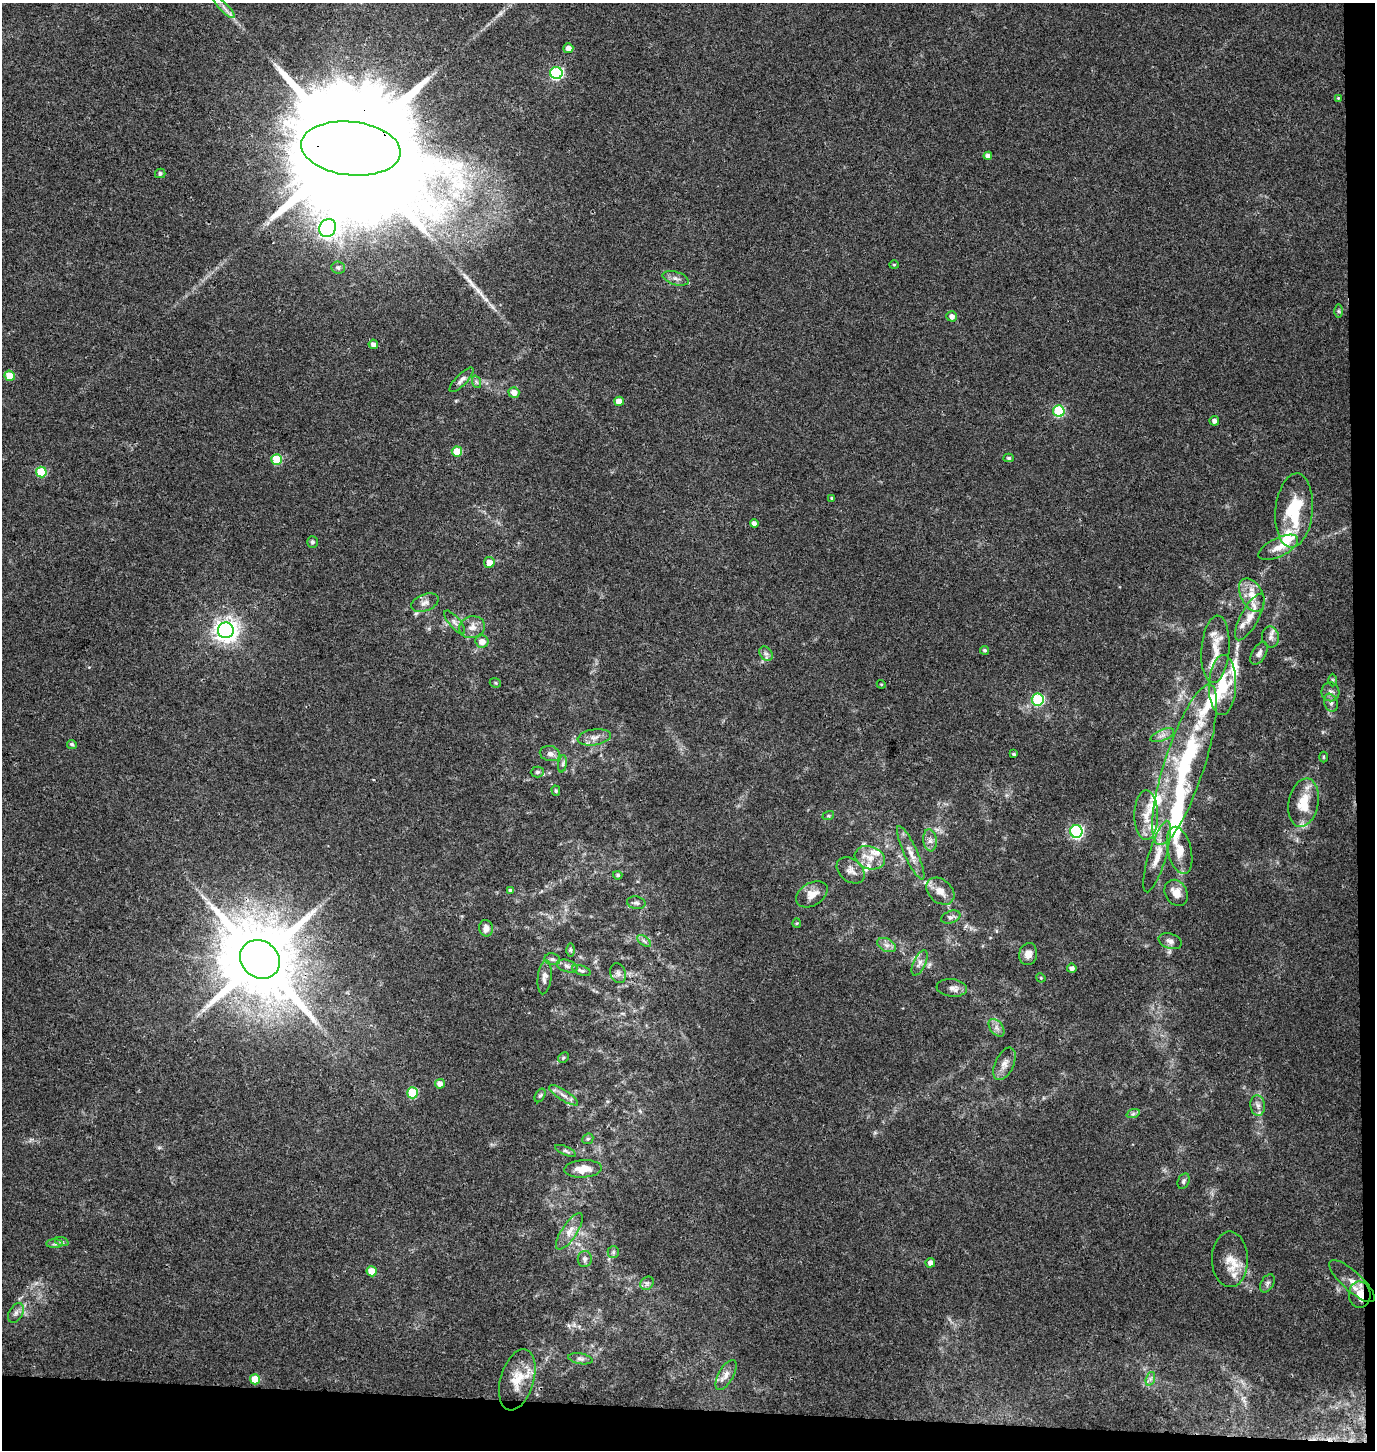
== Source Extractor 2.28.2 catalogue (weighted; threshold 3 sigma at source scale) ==
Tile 9 of 3 x 3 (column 3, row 3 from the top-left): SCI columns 3016-4388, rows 12-1459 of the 4656 x 4358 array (HDU 1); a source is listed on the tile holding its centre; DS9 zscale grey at full resolution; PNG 1377 x 1452 px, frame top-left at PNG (2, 3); each listed source drawn as its Kron ellipse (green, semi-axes under 4 px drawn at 4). Shown black and unused: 4% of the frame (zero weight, under 3 of 4 exposures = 5% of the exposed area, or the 3 px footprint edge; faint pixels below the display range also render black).
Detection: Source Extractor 2.28.2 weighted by HDU 2 'WHT'; one run over the whole footprint, this tile lists its part. Background 0.0326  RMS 0.0041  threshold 0.0183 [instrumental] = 3 sigma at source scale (4.5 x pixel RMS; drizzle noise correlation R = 1.50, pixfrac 1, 0.0396/0.0396 arcsec/px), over >= 5 px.
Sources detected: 145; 1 inside a brighter object's white glare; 2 long thin detections or spike segments (spike, bleed or trail) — neither listed nor drawn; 17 inside a brighter listed object's ellipse — not listed separately; the other 125 listed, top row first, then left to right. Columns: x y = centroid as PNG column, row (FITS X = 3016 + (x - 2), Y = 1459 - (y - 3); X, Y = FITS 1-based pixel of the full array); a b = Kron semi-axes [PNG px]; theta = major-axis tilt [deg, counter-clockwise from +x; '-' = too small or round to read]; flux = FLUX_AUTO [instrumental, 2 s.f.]
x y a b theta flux
224 7 15 3 -46 2
568 48 5 5 - 2.2
556 73 6 6 - 54
1338 98 4 4 - 0.42
351 149 50 27 -6 28000
988 156 4 4 - 2
160 173 5 5 - 0.96
328 228 9 8 - 160
894 265 5 4 - 0.49
338 268 7 6 - 1.1
676 278 13 6 -17 1.9
1339 311 6 4 -89 0.61
952 316 5 5 - 2
373 344 5 4 - 2
10 376 5 5 - 8.1
461 380 16 5 46 1.8
477 382 6 4 -69 0.77
514 392 5 5 - 3.1
619 401 5 4 - 4.1
1059 411 6 5 - 30
1214 421 5 4 - 1.4
457 451 5 5 - 8.6
1009 458 5 4 - 0.73
277 459 5 5 - 17
41 472 5 5 - 17
832 498 4 3 - 0.49
1294 510 37 18 84 22
754 523 4 4 - 1.6
312 542 6 5 - 0.88
1278 547 21 9 26 5
489 562 5 5 - 3.5
1252 595 18 11 -62 5.8
425 603 14 8 21 2.3
1250 617 26 9 62 5
455 622 15 5 -50 1.6
472 627 13 10 13 3.3
226 630 8 8 - 290
1270 637 10 8 -80 2
482 642 6 6 - 3.2
1215 649 33 14 86 8.7
985 650 4 4 - 0.7
1259 653 12 7 60 1.7
766 654 8 6 -53 1.2
1332 680 6 4 89 0.51
495 683 6 4 -21 0.58
881 684 4 3 - 0.38
1223 685 30 13 89 13
1330 692 9 9 - 1.7
1038 700 6 6 - 38
1331 703 9 6 -70 1.4
1162 735 12 5 23 1.9
594 737 17 8 9 2.9
72 744 5 4 - 0.78
550 754 10 7 -13 2.1
1014 754 4 3 - 0.63
1323 757 5 3 - 0.48
563 764 9 4 82 0.85
1184 765 84 20 72 56
537 772 6 5 - 0.76
556 791 5 4 - 0.55
1303 803 24 15 78 10
1146 815 25 12 -90 6.7
828 816 6 4 17 0.52
1076 831 6 6 - 67
930 840 11 6 -84 1.9
1180 850 24 11 -76 6.3
911 853 29 6 -65 4.4
1157 856 37 9 73 7.4
870 858 15 11 -18 5.6
851 870 16 11 -39 2.9
618 875 4 4 - 0.66
511 890 4 3 - 0.84
940 891 16 11 -41 4.4
1176 893 14 11 -59 4.4
812 894 17 11 31 4.2
636 903 9 6 -10 1.2
951 917 10 6 20 1.2
797 923 5 4 - 0.49
486 928 8 7 - 2.4
644 941 8 4 -37 0.95
1170 941 12 7 -18 1.9
887 945 10 6 -26 1.9
571 950 6 4 -89 0.64
1028 954 11 9 77 3.4
260 959 21 18 -38 4500
552 959 8 6 -14 0.99
920 963 13 6 65 2
567 966 10 6 -16 1.5
1072 968 5 4 - 1.4
582 971 10 4 -19 0.91
618 973 10 7 -70 1.6
545 977 17 7 84 2.2
1041 978 5 4 - 0.44
952 988 15 8 -6 2.4
996 1028 10 6 -53 1.7
563 1058 6 4 45 0.6
1004 1064 17 9 64 3.3
440 1084 5 5 - 2.5
412 1093 5 5 - 20
540 1095 7 5 61 0.75
564 1095 17 5 -33 2.5
1258 1105 10 7 -83 1.8
1133 1114 7 4 19 0.74
588 1139 6 5 - 0.63
566 1151 11 4 -24 0.96
583 1169 19 8 3 6.1
1184 1181 8 5 67 0.87
569 1231 21 7 56 4
62 1242 7 4 -18 0.78
55 1244 8 4 0 0.89
613 1252 6 5 - 0.8
585 1259 8 7 - 1.3
1230 1259 28 18 -89 7.6
930 1263 5 4 - 1.8
372 1271 5 5 - 7
1352 1281 29 9 -42 5.1
647 1283 7 6 - 1.1
1267 1283 10 6 61 1.2
1360 1295 13 11 -87 5.5
16 1313 10 6 60 1.7
580 1359 12 5 -10 1.3
726 1375 17 7 60 2.8
255 1379 5 5 - 7.6
1150 1379 7 4 71 1
517 1380 31 16 74 9
Overlapping masked pixels (flux is a lower limit): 5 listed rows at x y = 351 149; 1184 765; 260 959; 1352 1281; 1360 1295
Isophote crosses this tile's border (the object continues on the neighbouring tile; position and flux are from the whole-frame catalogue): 1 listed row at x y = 224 7